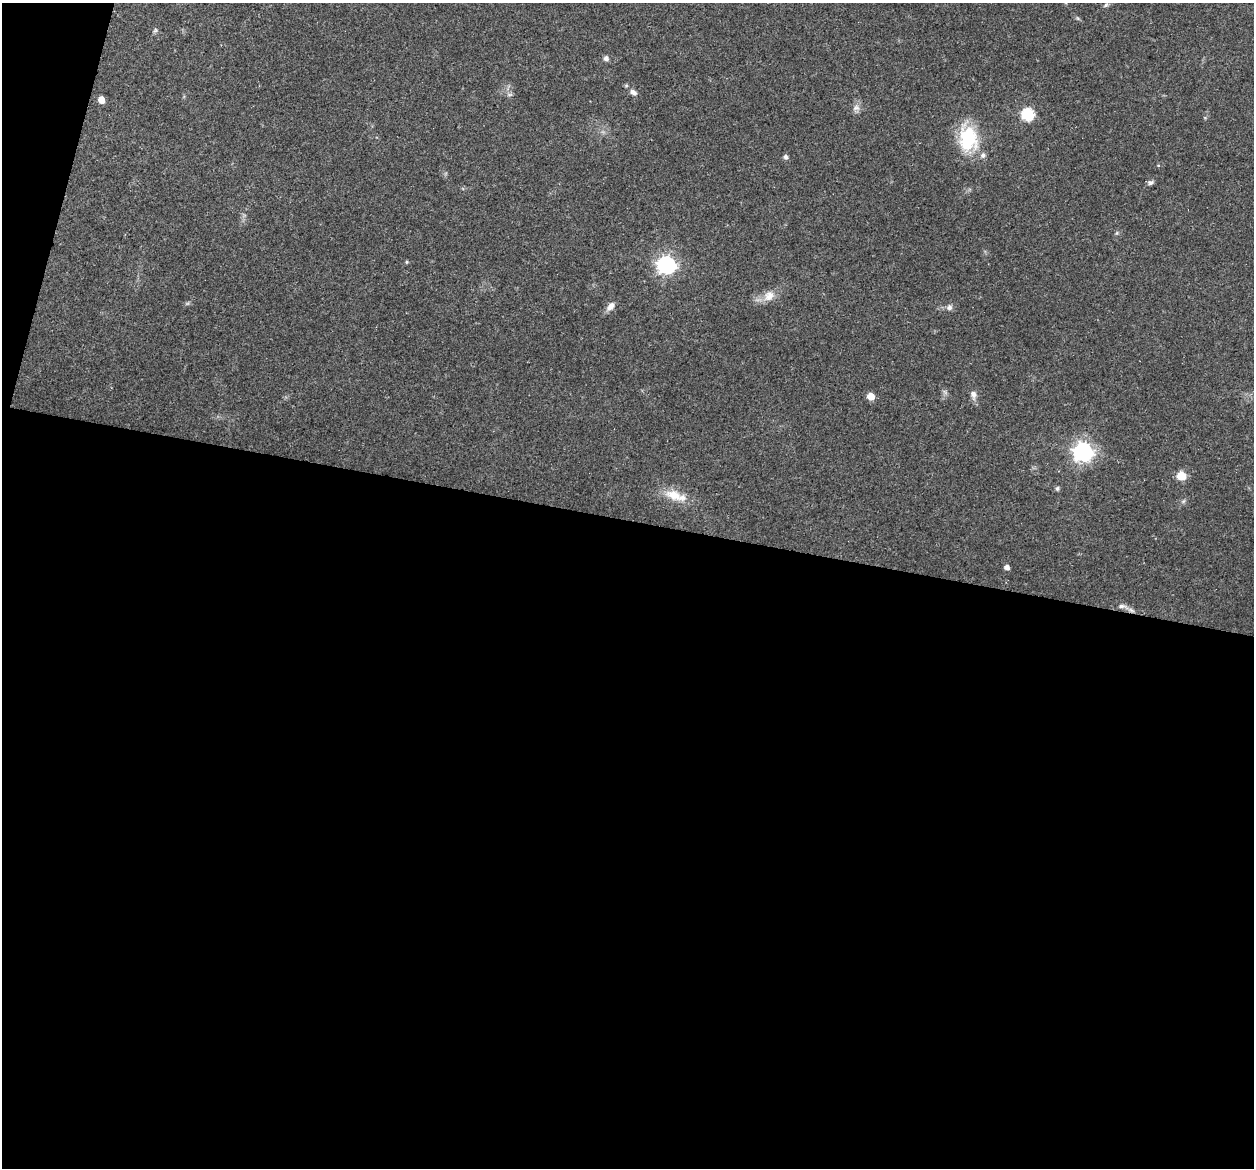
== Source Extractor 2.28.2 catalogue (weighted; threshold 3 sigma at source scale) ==
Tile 13 of 4 x 4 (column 1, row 4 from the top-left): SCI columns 17-1268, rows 179-1344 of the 5024 x 5087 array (HDU 1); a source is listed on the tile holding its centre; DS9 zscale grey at full resolution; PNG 1256 x 1170 px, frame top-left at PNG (2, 3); no overlay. Shown black and unused: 57% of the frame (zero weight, under 3 of 5 exposures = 3% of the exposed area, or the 3 px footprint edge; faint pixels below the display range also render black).
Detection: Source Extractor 2.28.2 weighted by HDU 2 'WHT'; one run over the whole footprint, this tile lists its part. Background 0.0622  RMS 0.0056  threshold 0.0252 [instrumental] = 3 sigma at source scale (4.5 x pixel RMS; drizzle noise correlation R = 1.50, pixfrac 1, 0.05/0.05 arcsec/px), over >= 5 px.
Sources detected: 28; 1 inside a brighter listed object's ellipse — not listed separately; the other 27 listed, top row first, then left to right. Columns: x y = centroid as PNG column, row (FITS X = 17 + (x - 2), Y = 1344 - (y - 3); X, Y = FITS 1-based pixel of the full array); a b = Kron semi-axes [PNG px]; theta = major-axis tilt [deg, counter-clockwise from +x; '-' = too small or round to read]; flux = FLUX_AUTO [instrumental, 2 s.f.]
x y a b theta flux
1106 5 8 5 28 1
1077 18 6 4 -70 0.71
155 30 6 5 - 1
606 58 7 7 - 1.6
633 92 10 7 -34 2.6
510 95 9 4 0 1.1
101 100 5 5 - 5.9
856 108 11 9 1 2.8
1027 114 6 6 - 60
968 139 32 22 -84 30
785 157 5 4 - 1.7
1151 182 8 6 18 1.4
1117 233 6 4 88 0.76
407 262 4 4 - 0.69
666 265 8 7 - 230
769 296 16 13 45 6.2
611 306 13 7 46 3.4
949 307 8 8 - 2.1
945 392 8 4 -53 1.2
973 394 12 8 -83 3
871 396 6 5 - 7.6
1083 452 8 7 - 290
1181 476 6 5 - 18
1057 488 6 5 - 1.1
674 495 25 13 -20 12
1007 567 5 5 - 2.5
1122 606 17 6 -12 3.3